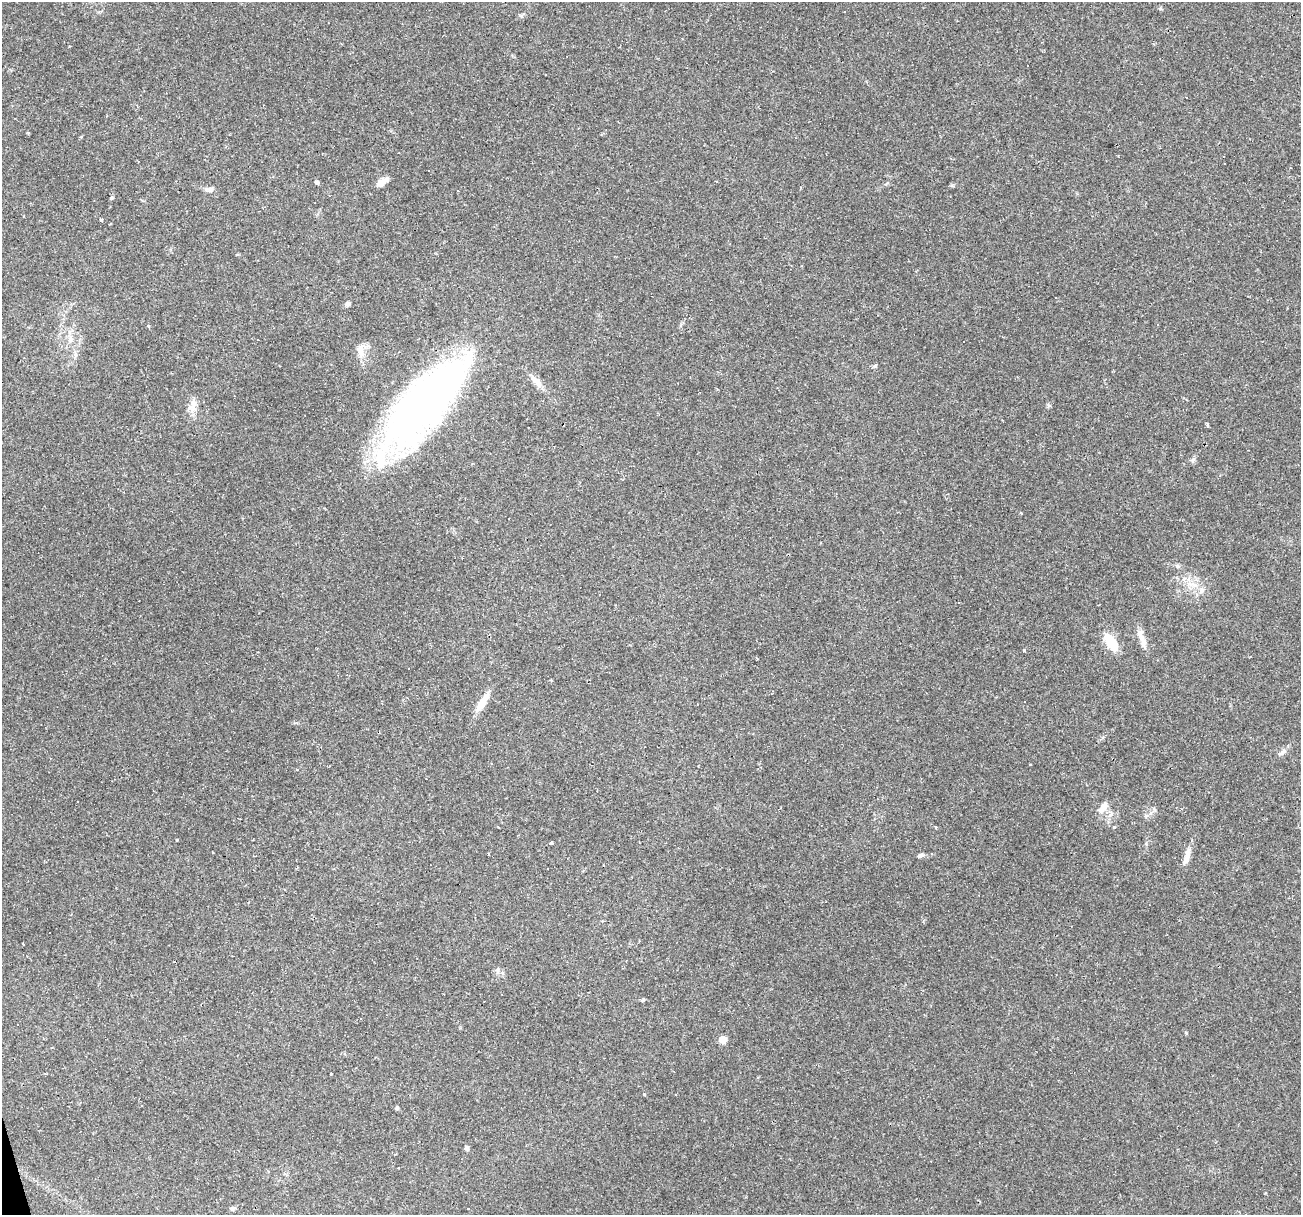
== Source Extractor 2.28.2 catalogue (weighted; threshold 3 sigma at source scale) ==
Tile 7 of 4 x 4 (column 3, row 2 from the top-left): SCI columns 2598-3896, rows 2475-3687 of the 5194 x 4998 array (HDU 1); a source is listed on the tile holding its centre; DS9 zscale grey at full resolution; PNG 1303 x 1217 px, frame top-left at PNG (2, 2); no overlay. Shown black and unused: <1% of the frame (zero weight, under 2 of 3 exposures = <1% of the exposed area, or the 3 px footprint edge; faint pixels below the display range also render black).
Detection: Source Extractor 2.28.2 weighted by HDU 2 'WHT'; one run over the whole footprint, this tile lists its part. Background 0.0476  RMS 0.0041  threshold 0.0186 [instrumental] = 3 sigma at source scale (4.5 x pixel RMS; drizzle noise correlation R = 1.50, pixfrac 1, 0.0396/0.0396 arcsec/px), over >= 5 px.
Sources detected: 74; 27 cosmic-ray / hot-pixel residue — not listed; the other 47 listed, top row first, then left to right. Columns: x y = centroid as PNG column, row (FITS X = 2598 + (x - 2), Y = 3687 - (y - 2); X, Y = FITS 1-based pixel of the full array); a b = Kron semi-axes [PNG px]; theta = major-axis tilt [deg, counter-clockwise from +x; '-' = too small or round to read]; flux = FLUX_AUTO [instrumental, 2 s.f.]
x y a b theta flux
521 16 6 5 - 0.73
383 181 14 7 29 3.2
317 182 4 4 - 2.4
209 190 14 6 2 1.5
101 220 4 3 - 0.84
1056 297 3 2 - 0.37
348 304 6 5 - 1.1
1158 325 3 2 - 0.41
148 326 4 4 - 0.57
70 338 12 5 88 2.1
963 341 3 2 - 0.5
360 351 19 9 -84 3.9
75 354 6 5 - 0.96
875 366 6 5 - 0.65
536 381 24 7 -45 3.7
193 403 14 10 83 3.4
423 404 116 38 50 220
1049 406 6 4 -18 0.56
1208 424 6 3 -89 0.58
1192 460 6 6 - 0.89
1177 566 7 5 -45 0.78
1190 584 12 6 0 2.6
1201 591 10 7 46 2
959 602 3 2 - 0.31
1111 642 15 8 -56 13
1143 642 24 7 -73 3.7
1024 650 3 3 - 2.5
482 703 29 8 57 5.6
1282 752 16 5 37 1.6
297 770 3 2 - 0.29
1103 807 18 8 48 3.2
550 843 3 3 - 5.8
931 854 4 3 - 0.43
920 855 8 5 17 1
1187 857 21 7 76 3.4
604 865 3 2 - 0.49
23 944 3 3 - 2.3
498 970 9 4 -90 0.9
502 973 6 4 -71 0.71
643 1000 4 3 - 0.98
1186 1033 5 3 - 0.34
723 1040 5 5 - 8
676 1094 3 2 - 0.41
141 1106 3 2 - 0.31
397 1108 5 4 - 0.7
467 1148 5 4 - 1.1
233 1208 7 5 31 1.1
Unlisted compact peaks at least as high as the median listed source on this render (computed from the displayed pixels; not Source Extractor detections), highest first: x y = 644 1094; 111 198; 177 840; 1154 809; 952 185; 1146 844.